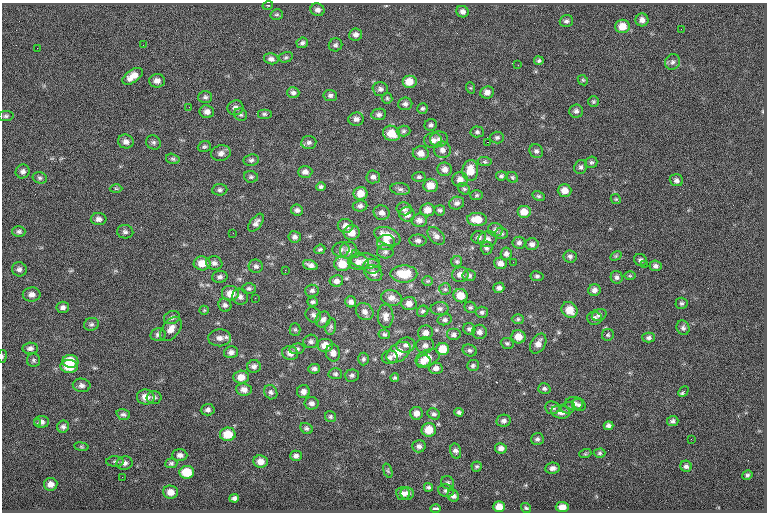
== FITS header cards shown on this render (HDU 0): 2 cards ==
NAXIS1  =                  765
NAXIS2  =                  510

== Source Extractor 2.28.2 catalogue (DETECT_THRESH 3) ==
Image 765 x 510 px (HDU 0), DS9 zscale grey, 1 PNG px = 1 image px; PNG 769 x 514 px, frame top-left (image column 1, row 510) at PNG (2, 3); each listed source drawn as its Kron ellipse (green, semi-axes under 4 px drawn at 4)
Background -0.353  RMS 8.1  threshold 24.2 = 3 sigma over >= 5 px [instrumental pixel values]
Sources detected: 289; all 289 listed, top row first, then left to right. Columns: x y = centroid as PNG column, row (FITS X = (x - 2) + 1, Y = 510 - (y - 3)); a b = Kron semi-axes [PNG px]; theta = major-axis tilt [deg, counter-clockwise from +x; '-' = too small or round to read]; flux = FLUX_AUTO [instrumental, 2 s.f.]
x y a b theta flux
268 5 5 3 - 450
317 10 7 6 - 2100
462 12 6 5 - 1900
277 15 6 5 - 960
642 20 6 6 - 2500
566 21 6 6 - 1300
622 26 7 6 - 6700
681 29 2 2 - 490
356 35 6 6 - 2000
302 43 6 5 - 1400
143 45 2 2 - 380
335 45 7 6 - 1200
37 48 2 2 - 1100
286 57 7 5 15 870
271 59 7 5 -15 1800
539 61 4 4 - 1000
672 62 8 7 - 1600
518 65 2 2 - 280
133 76 11 6 35 5200
583 80 5 4 - 660
157 81 8 7 - 2500
409 82 7 6 - 6100
471 88 6 4 -71 590
380 89 7 7 - 1700
487 92 7 6 - 2800
293 93 6 5 - 1600
330 95 7 5 -7 1400
205 97 7 6 - 1300
387 98 5 5 - 830
593 102 5 5 - 830
405 104 7 6 - 1600
189 107 3 2 - 460
236 108 8 7 - 2500
422 108 5 5 - 980
576 111 7 6 - 1600
207 112 7 6 - 2500
264 114 7 5 0 1000
379 114 7 5 8 1700
241 115 7 6 - 1100
6 116 8 5 7 1100
356 119 7 6 - 2200
431 125 6 5 - 1400
403 131 7 5 3 1100
477 132 7 5 -4 1100
391 133 9 7 -27 8300
497 137 7 6 - 1200
439 139 9 8 - 2300
433 140 9 7 6 2700
126 142 8 7 - 2600
153 142 8 7 - 1300
309 142 7 6 - 1500
487 142 2 2 - 4000
204 147 7 5 22 1000
442 150 8 8 - 2500
536 151 7 6 - 1500
221 153 10 7 14 2600
421 153 8 7 - 3900
173 159 7 5 -16 1000
251 160 8 6 8 1400
485 162 7 4 -6 890
591 162 6 5 - 1000
581 167 7 6 - 1400
445 169 7 7 - 2500
23 171 7 7 - 1800
470 171 10 8 87 7200
305 172 7 6 - 2200
501 176 5 4 - 990
251 177 7 5 -9 1100
373 177 7 6 - 1700
419 177 7 5 1 990
512 177 6 5 - 890
40 178 7 5 -15 1200
460 180 8 7 - 3400
676 180 7 6 - 1700
430 185 7 6 - 6000
321 187 5 4 - 1100
116 188 6 4 -1 780
400 189 10 6 -7 1600
464 189 6 5 - 960
220 190 7 5 5 1300
564 190 7 6 - 4800
361 193 7 6 - 5400
477 195 6 5 - 830
538 196 6 4 -26 880
616 199 5 4 - 720
457 203 7 6 - 1800
360 206 7 5 6 1600
404 209 7 6 - 1700
297 210 6 5 - 1500
427 210 7 6 - 4600
440 210 5 5 - 990
524 212 7 6 - 5800
382 213 8 7 - 2300
407 214 8 7 - 3200
99 219 8 6 1 2200
477 219 10 6 -3 7600
419 220 7 6 - 2600
256 223 10 5 53 2200
346 226 8 7 - 2900
495 230 7 6 - 1700
19 231 6 5 - 1400
125 232 8 6 -5 1600
233 233 2 2 - 1100
352 233 8 7 - 4700
501 233 7 5 -2 1200
387 236 14 8 -23 7800
436 236 10 7 -46 2400
295 237 6 5 - 1600
479 237 7 6 - 1600
487 239 9 8 - 2600
418 241 8 6 0 1800
386 242 9 7 6 4200
519 243 6 6 - 1600
532 244 7 6 - 2100
486 248 6 6 - 1300
320 249 6 4 23 940
341 250 8 7 - 1600
349 250 9 8 - 2700
385 252 8 6 -2 1600
355 254 3 2 - 1100
506 254 6 5 - 1800
570 256 6 6 - 1500
616 256 6 4 31 610
640 260 6 6 - 1400
365 261 15 7 -8 3700
457 261 6 5 - 960
358 262 10 8 -7 3400
513 262 2 2 - 1900
202 263 8 7 - 6000
214 263 8 6 -17 2000
500 263 6 5 - 2500
342 264 8 7 - 8500
310 265 8 4 -19 2000
644 265 2 2 - 1000
256 266 7 6 - 1500
372 266 8 7 - 2100
655 266 6 5 - 1700
19 269 7 7 - 1900
285 270 2 2 - 6500
373 273 9 7 -33 2700
404 274 13 8 1 13000
460 275 8 7 - 3200
469 275 6 6 - 1500
537 276 6 5 - 1100
630 276 6 4 0 610
220 277 8 6 4 1600
617 277 6 6 - 1500
336 281 7 6 - 2300
428 281 5 4 - 640
249 288 7 5 -1 1200
499 288 5 5 - 1700
445 289 6 6 - 1000
594 290 6 6 - 2300
312 291 7 6 - 1400
231 293 9 8 - 5900
32 294 9 7 1 2700
460 296 7 6 - 6500
240 297 8 7 - 2000
255 298 2 2 - 270
392 298 10 7 -13 3500
313 302 5 4 - 970
351 302 6 5 - 1900
682 303 6 5 - 1000
409 304 7 6 - 3500
225 305 7 6 - 1600
63 307 6 5 - 1800
470 307 6 5 - 960
440 309 9 6 2 1900
204 310 5 4 - 550
570 310 8 7 - 6700
423 311 6 5 - 1000
365 312 9 8 - 2500
482 312 6 5 - 1300
313 315 8 7 - 1800
599 315 7 6 - 1800
386 316 12 8 -89 3200
172 317 8 6 24 1500
594 318 7 6 - 1700
518 319 6 5 - 900
323 320 8 7 - 2400
445 320 7 5 13 1400
91 324 7 6 - 1300
331 327 8 5 80 1100
683 328 7 6 - 1500
171 329 14 8 52 4100
295 329 6 5 - 840
469 329 6 5 - 1300
479 332 7 7 - 2000
425 333 7 7 - 2700
158 334 7 6 - 1500
384 334 6 5 - 1000
453 335 7 6 - 1600
608 335 6 6 - 890
518 337 7 6 - 5600
219 338 11 8 2 3200
648 338 6 5 - 1400
311 341 7 7 - 1500
507 343 6 5 - 1100
538 344 11 7 60 3500
325 345 8 7 - 5600
406 345 9 7 13 2300
425 345 9 8 - 2200
30 348 8 5 4 1800
297 349 7 5 9 1100
443 349 6 6 - 8400
470 350 7 5 -23 1200
231 352 7 6 - 2000
398 352 13 8 35 8700
290 353 8 7 - 2800
333 353 8 7 - 2400
2 356 6 3 81 540
390 357 8 7 - 1600
428 358 12 8 21 6800
363 359 6 5 - 1100
34 360 6 6 - 1100
70 361 8 6 -6 11000
423 362 7 6 - 3000
473 365 6 5 - 1100
69 366 9 6 -5 10000
254 366 7 6 - 1800
436 368 7 5 2 2400
314 369 6 5 - 1400
335 374 7 5 -3 1100
352 375 7 6 - 1300
241 377 7 6 - 5100
395 378 4 4 - 760
82 385 9 7 -4 2000
244 389 8 6 -8 3100
544 389 6 5 - 1200
271 392 7 6 - 1500
303 392 6 6 - 2300
683 392 6 3 45 1500
146 397 9 7 -7 4700
154 397 7 6 - 1400
312 403 7 6 - 1900
574 403 9 6 1 1900
579 405 7 6 - 1300
552 408 7 6 - 1700
568 408 7 5 14 1100
208 410 7 5 3 1700
459 412 4 4 - 1200
561 412 9 6 -8 3200
416 413 6 6 - 3200
123 414 7 5 -18 1300
434 414 6 5 - 1400
330 417 6 5 - 980
504 421 7 6 - 1600
673 421 5 5 - 1400
41 422 7 6 - 2200
37 423 3 2 - 600
608 426 5 4 - 1600
63 427 6 6 - 1500
306 428 7 5 -31 1100
429 430 7 6 - 9300
228 434 8 6 1 9500
537 439 6 6 - 1200
691 439 2 2 - 1600
419 446 7 6 - 1900
81 447 7 3 -8 630
501 448 6 5 - 2400
456 451 8 5 -76 1900
600 453 6 4 1 920
585 454 6 4 18 660
180 455 7 6 - 2100
296 456 6 5 - 1800
115 462 8 5 -1 1300
260 462 7 6 - 3900
125 463 8 6 8 1900
171 463 6 5 - 1000
477 466 5 5 - 760
686 466 6 5 - 1500
553 468 7 5 9 2000
388 471 7 4 -71 780
187 472 7 6 - 12000
747 475 5 4 - 990
122 477 2 2 - 320
448 483 7 6 - 1200
51 484 7 6 - 3000
428 487 4 4 - 1000
446 491 8 6 -12 1600
170 492 7 6 - 4000
407 493 6 6 - 2100
403 494 7 6 - 2400
453 496 6 5 - 1700
234 498 5 4 - 1500
499 507 6 5 - 5600
562 507 7 5 -2 3600
526 508 5 4 - 770
436 509 5 3 - 1300
At the frame edge (FLAGS 8, measured only in part): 1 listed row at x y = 2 356